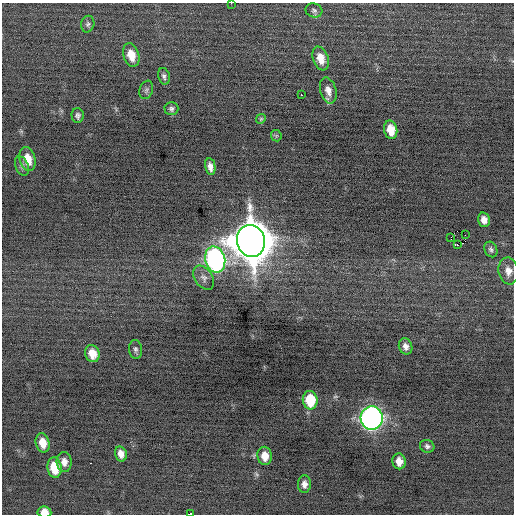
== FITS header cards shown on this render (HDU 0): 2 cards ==
NAXIS1  =                  512 / Axis length
NAXIS2  =                  512 / Axis length

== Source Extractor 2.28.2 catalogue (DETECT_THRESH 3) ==
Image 512 x 512 px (HDU 0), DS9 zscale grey, 1 PNG px = 1 image px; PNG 516 x 516 px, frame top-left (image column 1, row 512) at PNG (2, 3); each listed source drawn as its Kron ellipse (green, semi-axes under 4 px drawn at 4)
Background -0.145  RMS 0.68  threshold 2.04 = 3 sigma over >= 5 px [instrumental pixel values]
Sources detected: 41; all 41 listed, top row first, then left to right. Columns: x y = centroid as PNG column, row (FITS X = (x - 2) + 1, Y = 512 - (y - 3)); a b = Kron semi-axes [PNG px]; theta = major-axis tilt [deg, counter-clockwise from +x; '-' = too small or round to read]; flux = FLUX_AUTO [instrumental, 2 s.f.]
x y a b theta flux
231 3 2 2 - 74
314 10 8 7 - 130
88 24 8 6 77 130
131 55 12 7 -73 690
321 58 12 7 -71 570
164 76 8 5 -75 130
146 90 9 6 70 120
328 91 13 8 -75 330
301 95 2 2 - 250
171 109 7 6 - 130
78 115 7 6 - 130
261 119 5 4 - 62
391 130 9 6 -78 690
276 136 6 5 - 68
28 159 12 8 -75 710
22 166 10 6 -67 150
210 167 8 5 -79 260
484 220 7 5 -74 310
465 235 2 2 - 780
451 237 3 2 - 1800
251 241 16 14 -75 170000
458 245 4 2 - 10000
491 249 8 6 -64 130
215 259 13 10 -75 15000
508 271 13 10 -80 410
204 278 13 9 -55 250
406 346 8 6 -67 230
136 349 9 6 -84 140
92 354 9 7 -71 520
310 400 9 7 -83 1700
372 418 11 11 - 23000
43 443 10 7 -76 620
427 446 7 6 - 130
121 454 8 5 -76 330
265 456 9 7 -82 540
399 461 8 6 -75 430
64 462 10 7 -86 320
54 468 10 7 -81 1200
304 484 9 6 -88 250
44 512 7 5 -7 590
190 514 3 2 - 1200
At the frame edge (FLAGS 8, measured only in part): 3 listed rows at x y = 231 3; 44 512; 190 514